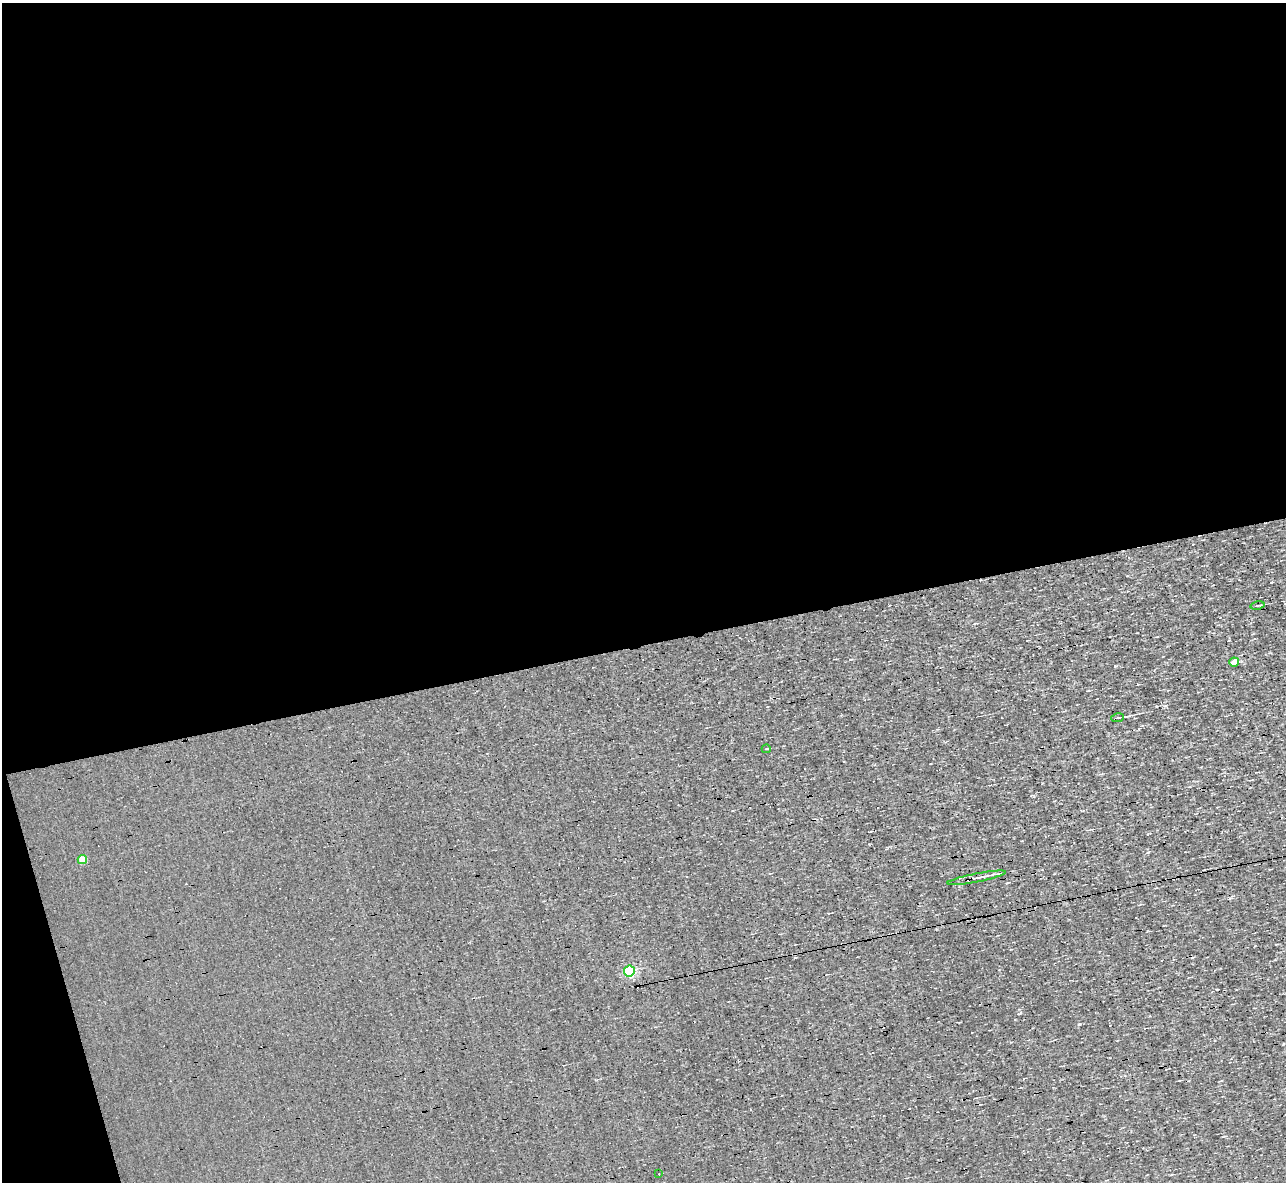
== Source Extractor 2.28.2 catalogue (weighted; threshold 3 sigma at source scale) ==
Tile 1 of 4 x 4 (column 1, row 1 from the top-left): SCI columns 1-1284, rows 3686-4865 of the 5135 x 5132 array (HDU 1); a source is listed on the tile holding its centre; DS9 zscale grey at full resolution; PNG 1288 x 1184 px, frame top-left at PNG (2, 3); each listed source drawn as its Kron ellipse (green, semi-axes under 4 px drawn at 4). Shown black and unused: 56% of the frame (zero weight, under 3 of 4 exposures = <1% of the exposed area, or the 3 px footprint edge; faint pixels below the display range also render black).
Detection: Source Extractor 2.28.2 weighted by HDU 2 'WHT'; one run over the whole footprint, this tile lists its part. Background 0.00167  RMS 0.043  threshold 0.195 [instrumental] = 3 sigma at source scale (4.5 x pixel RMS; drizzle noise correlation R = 1.50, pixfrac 1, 0.05/0.05 arcsec/px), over >= 5 px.
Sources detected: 12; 4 cosmic-ray / hot-pixel residue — neither listed nor drawn; the other 8 listed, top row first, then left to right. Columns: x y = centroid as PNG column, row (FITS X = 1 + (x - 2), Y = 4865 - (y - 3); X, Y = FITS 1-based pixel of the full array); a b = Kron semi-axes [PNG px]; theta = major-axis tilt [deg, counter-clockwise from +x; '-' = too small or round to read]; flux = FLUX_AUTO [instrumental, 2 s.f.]
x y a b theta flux
1257 605 7 3 10 5.4
1234 662 5 4 - 61
1117 718 6 3 8 7.1
766 749 4 3 - 5.1
82 860 5 4 - 83
977 878 30 3 11 38
629 971 5 5 - 420
659 1174 2 2 - 3.8
Overlapping masked pixels (flux is a lower limit): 1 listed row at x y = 977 878